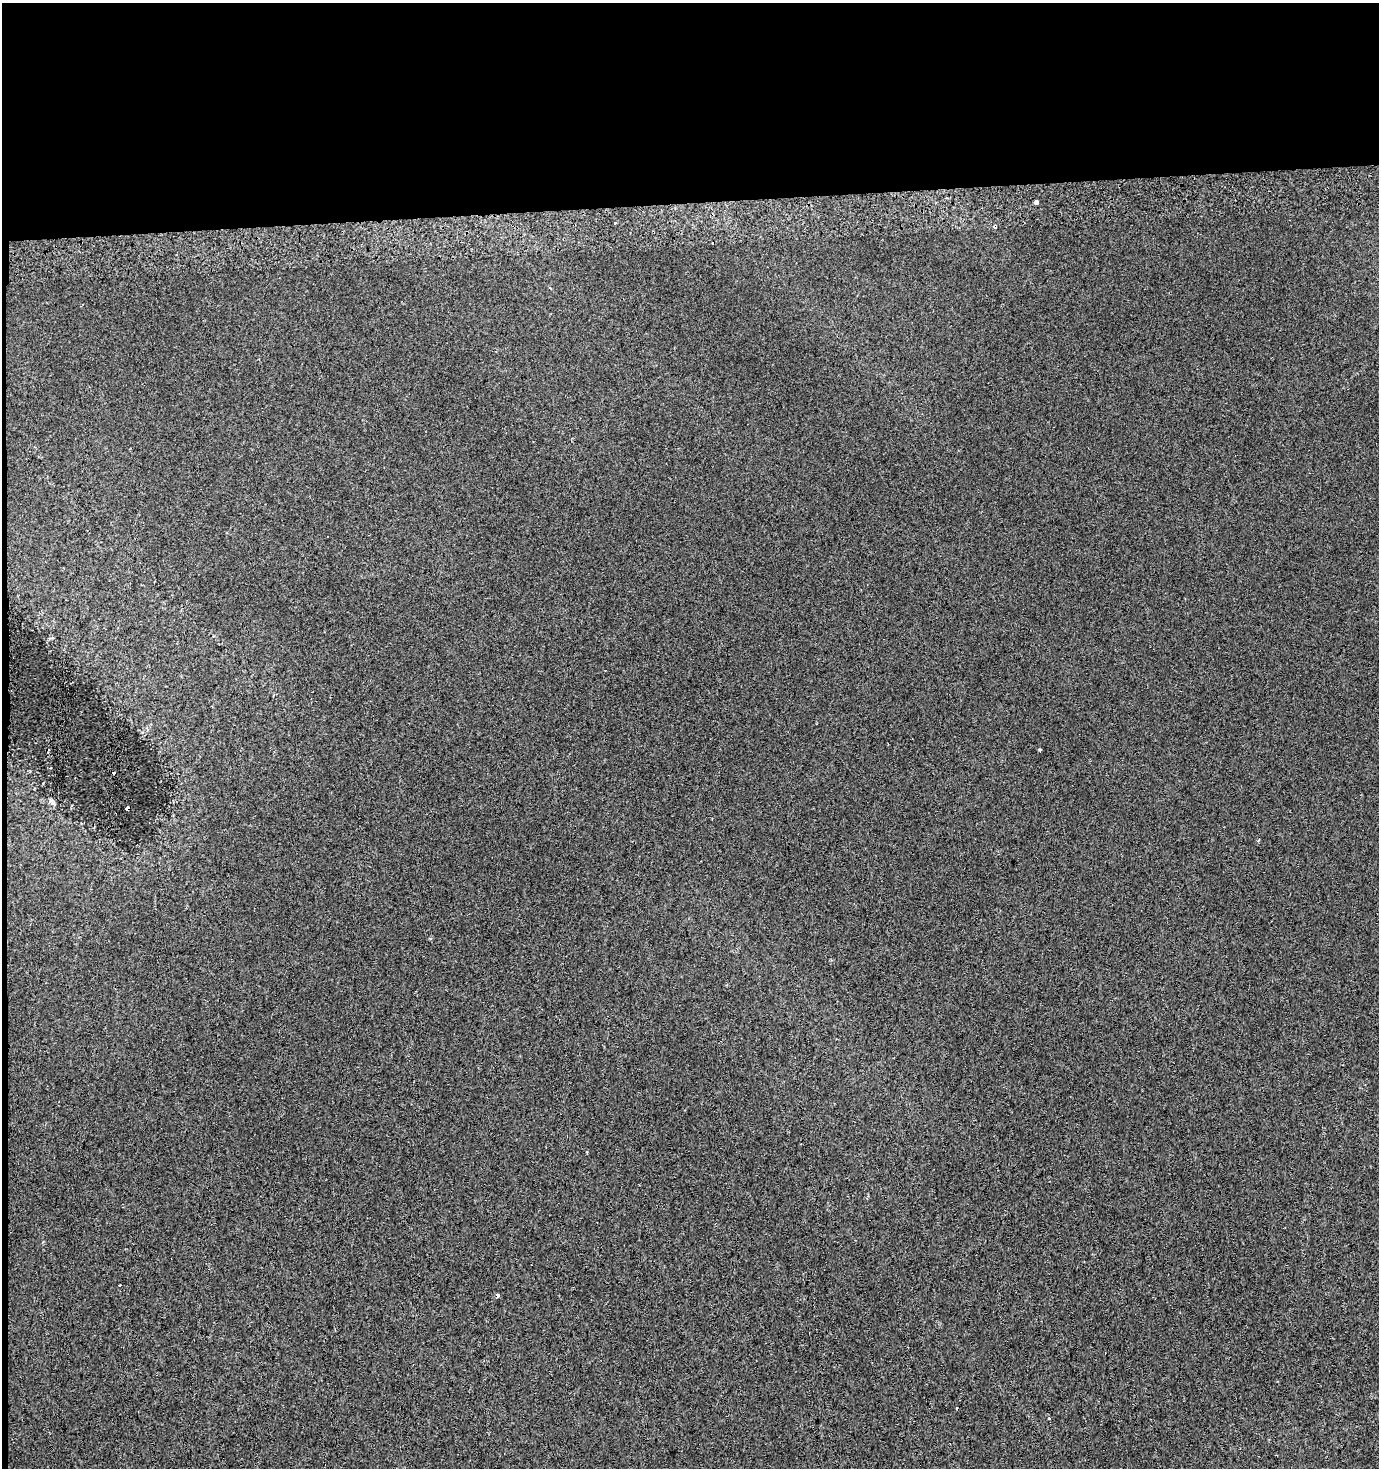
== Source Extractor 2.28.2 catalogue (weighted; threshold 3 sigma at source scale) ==
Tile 1 of 3 x 3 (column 1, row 1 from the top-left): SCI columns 1-1377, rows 2972-4437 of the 4131 x 4478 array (HDU 1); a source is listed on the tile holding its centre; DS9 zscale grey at full resolution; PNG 1381 x 1470 px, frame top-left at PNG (2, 3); no overlay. Shown black and unused: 14% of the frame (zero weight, under 2 of 3 exposures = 2% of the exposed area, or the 3 px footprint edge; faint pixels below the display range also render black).
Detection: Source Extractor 2.28.2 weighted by HDU 2 'WHT'; one run over the whole footprint, this tile lists its part. Background 5.94e-04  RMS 0.0053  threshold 0.0239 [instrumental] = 3 sigma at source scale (4.5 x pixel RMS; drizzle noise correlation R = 1.50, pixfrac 1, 0.0396/0.0396 arcsec/px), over >= 5 px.
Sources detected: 13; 2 cosmic-ray / hot-pixel residue — not listed; the other 11 listed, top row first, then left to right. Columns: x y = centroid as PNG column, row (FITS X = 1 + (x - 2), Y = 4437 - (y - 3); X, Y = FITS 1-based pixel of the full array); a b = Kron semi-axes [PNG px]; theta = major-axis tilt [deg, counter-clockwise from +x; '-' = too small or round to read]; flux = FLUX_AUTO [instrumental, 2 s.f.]
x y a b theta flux
1036 202 3 3 - 22
615 223 3 3 - 0.76
995 226 4 4 - 1.8
1039 750 3 3 - 0.66
114 773 2 2 - 0.55
51 801 7 6 - 1.5
128 808 4 3 - 1.4
587 1152 3 2 - 0.57
497 1295 4 3 - 3.3
957 1408 3 2 - 0.59
1049 1418 3 3 - 5.5
Overlapping masked pixels (flux is a lower limit): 2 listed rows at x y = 995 226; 128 808